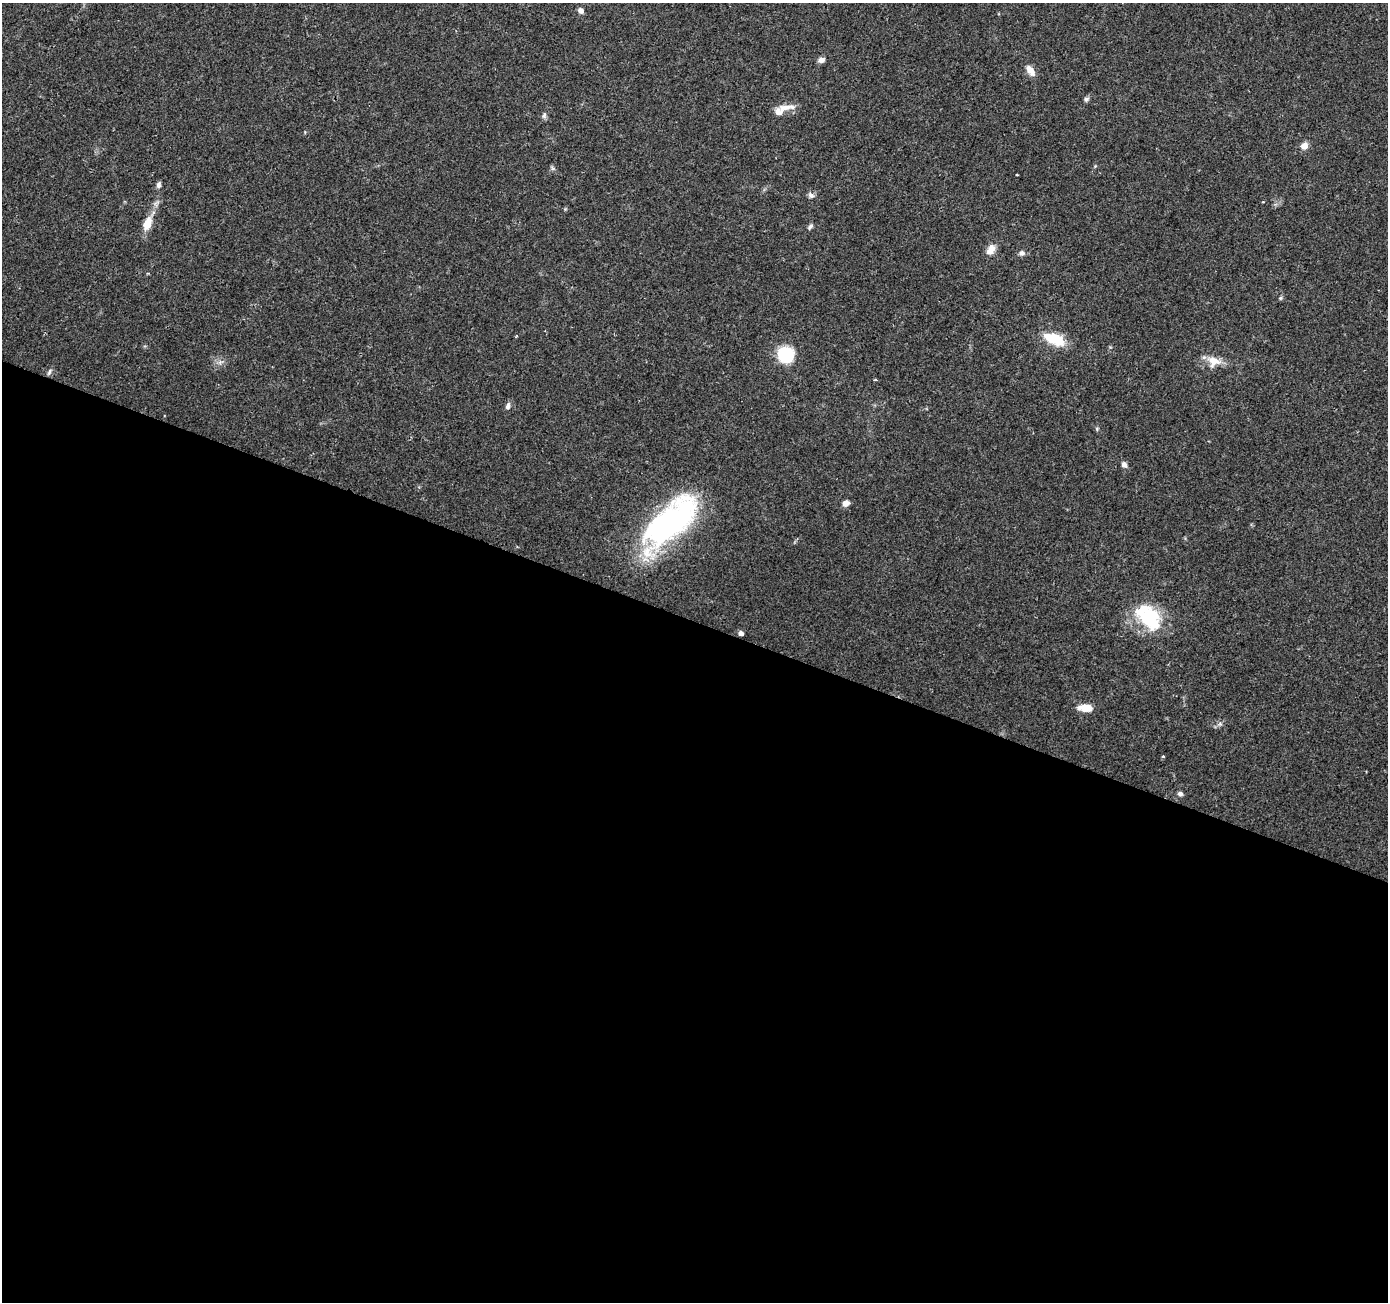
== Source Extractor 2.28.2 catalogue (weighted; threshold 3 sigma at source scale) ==
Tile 14 of 4 x 4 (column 2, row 4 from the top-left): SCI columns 1387-2772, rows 210-1509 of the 5551 x 5684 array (HDU 1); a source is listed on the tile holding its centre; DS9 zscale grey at full resolution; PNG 1390 x 1304 px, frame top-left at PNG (2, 3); no overlay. Shown black and unused: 52% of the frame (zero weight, under 2 of 3 exposures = <1% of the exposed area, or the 3 px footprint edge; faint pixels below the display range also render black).
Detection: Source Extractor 2.28.2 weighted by HDU 2 'WHT'; one run over the whole footprint, this tile lists its part. Background 0.0336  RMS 0.0034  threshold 0.0155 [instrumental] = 3 sigma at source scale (4.5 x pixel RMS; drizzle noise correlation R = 1.50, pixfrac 1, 0.0396/0.0396 arcsec/px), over >= 5 px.
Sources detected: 34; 1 inside a brighter object's white glare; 1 cosmic-ray / hot-pixel residue — not listed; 1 inside a brighter listed object's ellipse — not listed separately; the other 31 listed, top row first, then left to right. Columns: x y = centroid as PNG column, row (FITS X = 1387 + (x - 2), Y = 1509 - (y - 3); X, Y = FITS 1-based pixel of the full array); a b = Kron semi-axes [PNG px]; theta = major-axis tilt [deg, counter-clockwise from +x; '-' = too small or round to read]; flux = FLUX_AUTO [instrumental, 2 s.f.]
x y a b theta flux
581 10 5 5 - 1.8
821 60 9 6 15 1.4
1030 70 15 8 -52 2.9
1086 99 7 6 - 0.76
785 107 26 6 3 3.1
544 115 9 6 82 0.88
1304 146 9 8 - 2.2
1017 175 3 2 - 0.25
158 185 7 5 79 1.1
811 195 9 7 -31 1.2
147 224 13 8 65 5.4
810 227 9 5 46 0.85
991 249 13 9 63 3
1022 253 8 7 - 1.2
1280 298 6 4 88 0.47
1055 339 21 10 -20 12
786 354 13 12 - 21
1213 361 18 15 -15 5.1
49 372 10 5 61 0.89
875 380 3 3 - 0.5
508 406 9 6 77 1.3
1097 429 6 4 -72 0.46
1124 464 7 6 - 1.3
846 503 6 6 - 2.6
669 523 64 28 43 96
1149 618 34 23 -56 22
741 633 4 4 - 1.6
1086 708 14 7 -5 5.5
1220 724 5 5 - 0.75
1163 756 3 3 - 0.83
1180 794 6 5 - 1.1